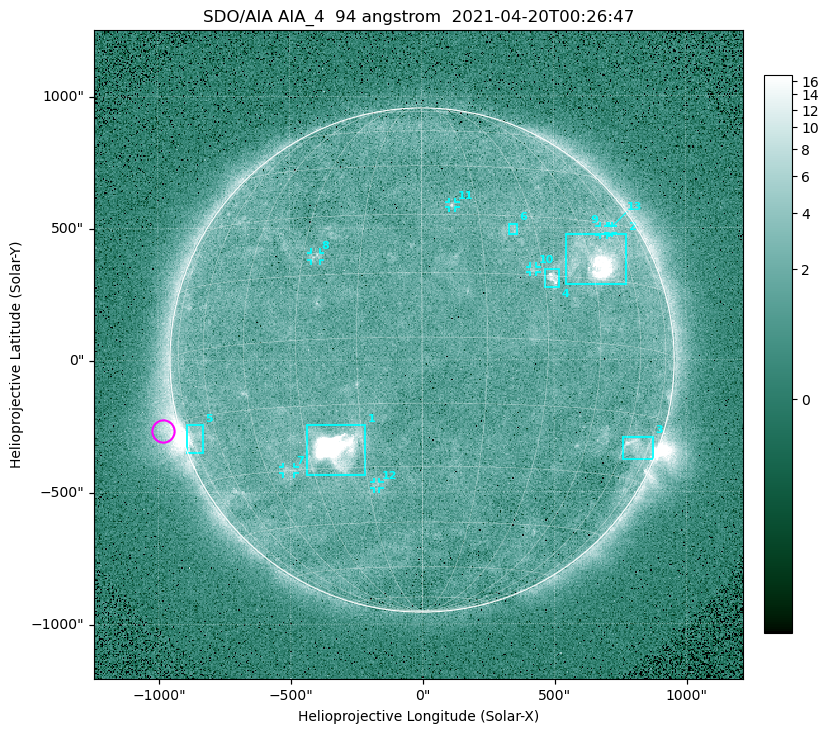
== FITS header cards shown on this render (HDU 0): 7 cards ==
TELESCOP= 'SDO/AIA '
INSTRUME= 'AIA_4   '
WAVELNTH=                   94
WAVEUNIT= 'angstrom'
DATE-OBS= '2021-04-20T00:26:47.12'
CTYPE1  = 'HPLN-TAN'
CTYPE2  = 'HPLT-TAN'

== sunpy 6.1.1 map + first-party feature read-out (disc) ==
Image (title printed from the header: SDO/AIA AIA_4  94 angstrom  2021-04-20T00:26:47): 512 x 512 px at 4.8 arcsec/px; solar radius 955 arcsec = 199 px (full disc in frame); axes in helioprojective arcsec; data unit not stated in the header (colour bar unlabelled)
Orientation: roll -0.138 deg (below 1 deg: not rotated)
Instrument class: DISC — disc imager (sunpy class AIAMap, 94 A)
Bright regions (active regions / flare kernels): reference = the median radial profile (limb darkening/brightening removed); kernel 5 px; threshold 5 sigma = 2.48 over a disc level ~1.73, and >= 1.15x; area >= 9 px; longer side >= 5 px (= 24 arcsec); searched inside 0.97 R_sun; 13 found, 13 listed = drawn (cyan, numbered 1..; 7 of them under ~33 arcsec drawn as corner ticks so the feature stays visible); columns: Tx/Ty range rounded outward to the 10 arcsec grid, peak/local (2 s.f.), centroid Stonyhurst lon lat
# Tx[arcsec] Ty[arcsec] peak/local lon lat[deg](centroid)
1 -440..-210 -440..-240 527 -22 -25
2 540..780 280..480 31 +48 +20
3 760..880 -380..-290 4.2 +67 -22
4 460..520 270..350 6.1 +32 +15
5 -900..-830 -350..-240 6.8 -73 -20
6 330..370 470..520 2.9 +24 +26
7 -530..-480 -430..-400 2.9 -38 -30
8 -420..-380 380..410 3 -27 +20
9 670..710 470..510 2.5 +54 +27
10 410..440 330..360 2.8 +27 +16
11 100..130 580..600 2.9 +8 +33
12 -180..-160 -490..-460 2.7 -13 -35
13 710..730 480..510 2.4 +58 +28
Off-limb structures (1.02-1.3 R_sun): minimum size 50 px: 7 found; the strongest spans PA ~85..115 deg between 1.02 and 1.21 R_sun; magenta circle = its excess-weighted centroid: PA ~105 deg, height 1.06 R_sun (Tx ~-980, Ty ~-270 arcsec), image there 5.1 x the reference